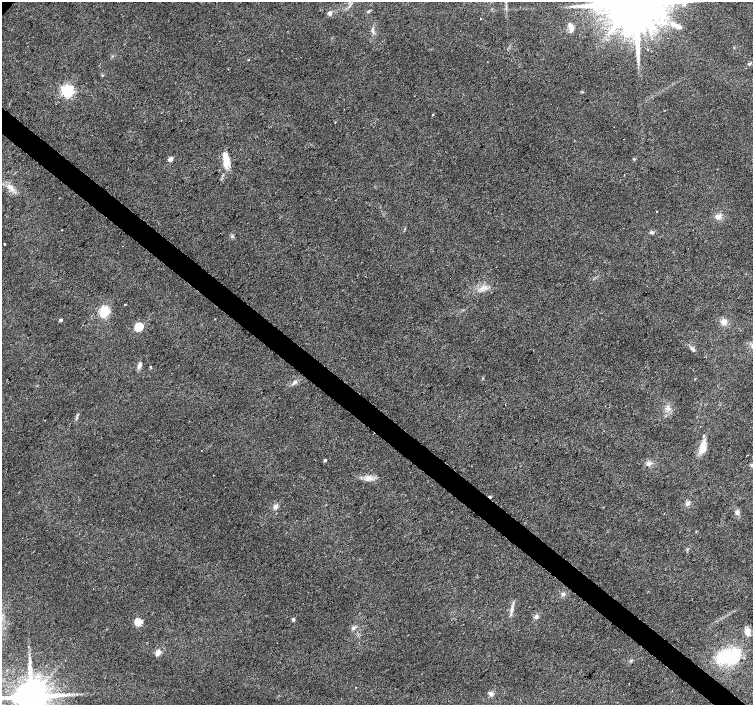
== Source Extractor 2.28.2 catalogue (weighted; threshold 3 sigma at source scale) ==
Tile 6 of 4 x 4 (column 2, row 2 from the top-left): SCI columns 1507-3007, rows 3048-4452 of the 6009 x 6027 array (HDU 1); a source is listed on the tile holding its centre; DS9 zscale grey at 2 x 2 block average (1 PNG px = mean of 2 x 2 image px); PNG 755 x 707 px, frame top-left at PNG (2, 2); no overlay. Shown black and unused: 4% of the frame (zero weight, under 2 of 3 exposures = <1% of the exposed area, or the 3 px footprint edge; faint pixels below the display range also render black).
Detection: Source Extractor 2.28.2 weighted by HDU 2 'WHT'; one run over the whole footprint, this tile lists its part. Background 0.0153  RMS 0.0065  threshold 0.0292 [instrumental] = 3 sigma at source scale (4.5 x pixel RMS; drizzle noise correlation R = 1.50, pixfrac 1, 0.0396/0.0396 arcsec/px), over >= 5 px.
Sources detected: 59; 1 inside a brighter object's white glare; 3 cosmic-ray / hot-pixel residue — not listed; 1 inside a brighter listed object's ellipse — not listed separately; the other 54 listed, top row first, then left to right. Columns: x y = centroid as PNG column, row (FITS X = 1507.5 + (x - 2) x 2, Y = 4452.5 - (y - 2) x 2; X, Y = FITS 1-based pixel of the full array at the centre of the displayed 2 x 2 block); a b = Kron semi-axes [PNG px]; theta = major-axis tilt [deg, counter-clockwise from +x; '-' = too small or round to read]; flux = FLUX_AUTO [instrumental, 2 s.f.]
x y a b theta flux
635 3 15 12 35 21000
368 11 5 3 - 2
330 13 5 4 - 5.7
481 19 2 2 - 3.5
677 26 12 5 -18 10
571 27 12 5 -72 7.7
373 30 5 2 - 1.7
749 64 4 3 - 1.9
102 75 2 2 - 0.9
67 91 4 4 - 370
433 115 3 2 - 1.2
170 159 3 3 - 12
634 159 3 3 - 1.2
226 161 16 7 87 21
11 188 10 6 -46 11
656 212 2 2 - 1.1
718 216 7 6 - 7.6
62 230 2 2 - 1.5
652 232 5 4 - 3
4 244 2 2 - 8.3
125 304 2 2 - 1
104 311 12 9 68 31
60 320 3 2 - 4
724 322 7 7 - 9.1
139 327 3 3 - 96
693 349 6 3 -42 3.3
139 365 7 4 70 5.2
150 366 2 2 - 3.5
294 382 7 4 31 4.6
505 404 2 2 - 0.84
668 409 5 4 - 4.3
702 447 14 6 76 27
202 450 2 2 - 0.49
325 460 3 2 - 3.3
648 463 6 6 - 5.5
751 465 5 3 - 2.2
368 478 9 7 14 10
687 504 6 5 - 4.7
275 507 6 5 - 5
737 512 6 5 - 4.5
276 513 2 2 - 1.3
563 594 5 4 - 3.4
511 609 9 4 81 5.8
536 617 6 5 - 3.9
293 619 5 3 - 2.4
138 622 3 3 - 71
353 628 7 4 34 4
747 631 8 6 -88 11
158 652 3 3 - 25
726 656 21 13 22 79
631 661 4 2 - 1.6
356 687 2 2 - 1.9
491 694 6 5 - 4.7
31 696 8 7 - 5700
Isophote crosses this tile's border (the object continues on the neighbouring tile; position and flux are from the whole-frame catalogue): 3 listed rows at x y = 635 3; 751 465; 31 696
Diffuse or blended objects may show on this block-average render without a row.